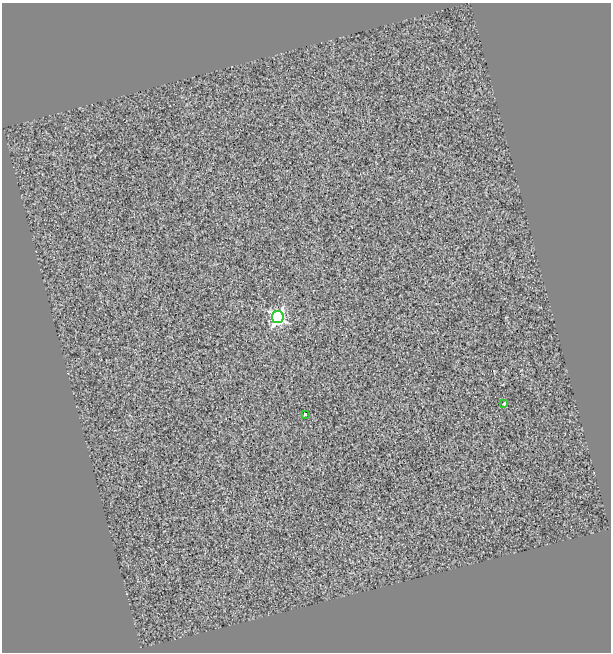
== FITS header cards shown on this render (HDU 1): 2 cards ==
NAXIS1  =                  609
NAXIS2  =                  650

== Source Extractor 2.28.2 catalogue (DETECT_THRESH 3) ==
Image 609 x 650 px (HDU 1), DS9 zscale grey, 1 PNG px = 1 image px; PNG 613 x 654 px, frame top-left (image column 1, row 650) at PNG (2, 3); each listed source drawn as its Kron ellipse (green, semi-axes under 4 px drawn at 4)
Background 4.86e-04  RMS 12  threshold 36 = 3 sigma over >= 5 px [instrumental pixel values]
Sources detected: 3; all 3 listed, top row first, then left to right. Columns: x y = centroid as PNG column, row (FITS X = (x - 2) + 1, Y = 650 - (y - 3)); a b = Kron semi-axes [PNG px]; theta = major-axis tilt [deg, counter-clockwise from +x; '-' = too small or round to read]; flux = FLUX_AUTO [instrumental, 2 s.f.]
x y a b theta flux
278 317 6 6 - 230000
504 403 3 3 - 17000
305 414 3 3 - 4200